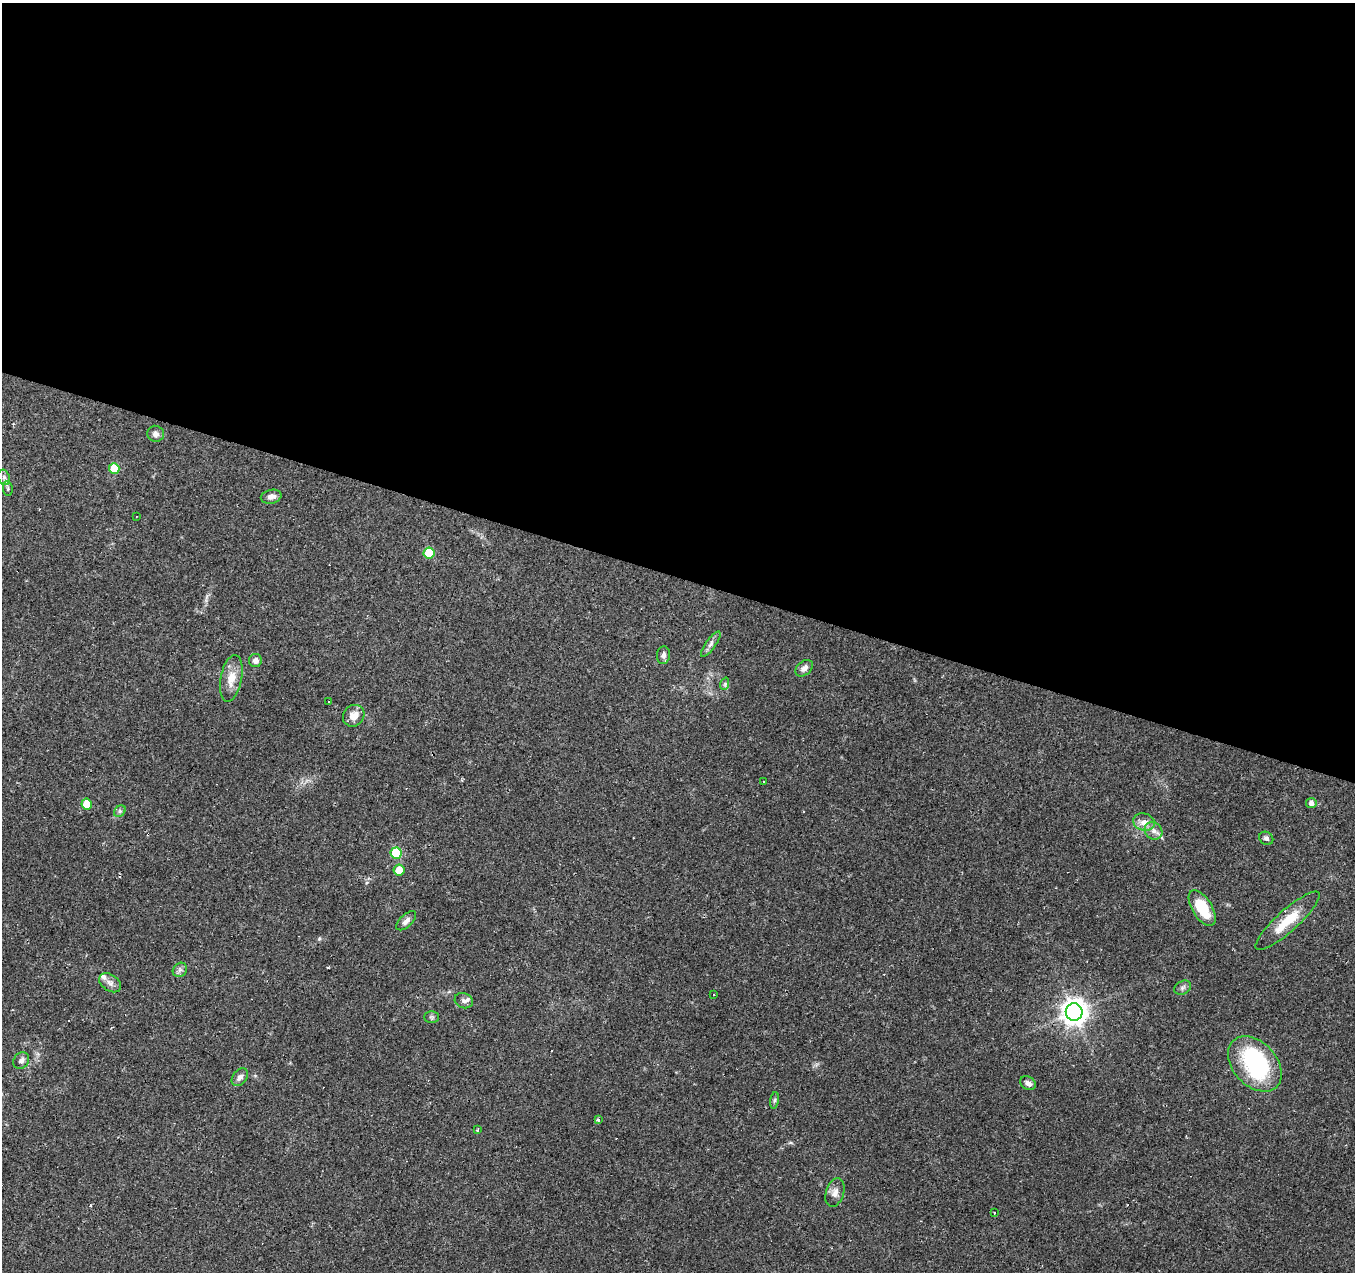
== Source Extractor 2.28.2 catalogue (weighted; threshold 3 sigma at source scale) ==
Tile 3 of 4 x 4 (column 3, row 1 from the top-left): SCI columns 2706-4058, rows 4022-5291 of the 5415 x 5566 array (HDU 1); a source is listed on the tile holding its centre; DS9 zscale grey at full resolution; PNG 1357 x 1274 px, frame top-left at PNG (2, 3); each listed source drawn as its Kron ellipse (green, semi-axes under 4 px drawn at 4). Shown black and unused: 45% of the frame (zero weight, under 2 of 3 exposures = <1% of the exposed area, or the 3 px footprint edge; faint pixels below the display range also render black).
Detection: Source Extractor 2.28.2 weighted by HDU 2 'WHT'; one run over the whole footprint, this tile lists its part. Background 0.0886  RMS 0.0067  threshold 0.0302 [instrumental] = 3 sigma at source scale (4.5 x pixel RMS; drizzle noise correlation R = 1.50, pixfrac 1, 0.0396/0.0396 arcsec/px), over >= 5 px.
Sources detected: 55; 1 inside a brighter object's white glare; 10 cosmic-ray / hot-pixel residue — neither listed nor drawn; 1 inside a brighter listed object's ellipse — not listed separately; the other 43 listed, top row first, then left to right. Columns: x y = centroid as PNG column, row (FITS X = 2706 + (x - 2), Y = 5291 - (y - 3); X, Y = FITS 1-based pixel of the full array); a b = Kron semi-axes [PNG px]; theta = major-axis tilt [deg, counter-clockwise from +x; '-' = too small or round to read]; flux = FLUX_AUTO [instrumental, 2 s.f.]
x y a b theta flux
156 434 8 8 - 2.8
114 468 5 5 - 20
4 477 8 6 -70 1.7
8 489 7 5 -84 1.2
271 497 10 7 13 3.6
136 517 2 2 - 0.45
429 553 5 5 - 23
711 644 15 5 54 2.6
663 655 9 6 83 2.7
255 661 6 6 - 2.9
804 668 10 7 40 3.3
231 678 24 10 79 10
724 684 6 4 69 1.2
329 702 3 2 - 0.89
354 716 11 10 - 6.7
763 782 3 2 - 0.87
1311 803 5 5 - 3.3
87 804 5 5 - 12
120 811 6 5 - 1.3
1144 822 11 8 -18 4.4
1153 831 9 8 - 3.6
1266 838 7 6 - 1.9
396 853 6 5 - 33
399 870 5 5 - 8.8
1202 908 20 9 -58 25
406 921 12 6 44 3.2
1287 921 42 11 42 20
180 970 8 6 45 2.1
110 983 12 8 -34 3.3
1183 988 9 6 27 1.9
714 995 3 2 - 0.86
464 1001 9 7 -24 2.5
1074 1012 9 8 - 680
431 1017 7 6 - 1.3
21 1060 9 7 49 2.8
1255 1064 32 21 -47 73
240 1077 10 7 50 2.7
1028 1083 8 6 -34 3
774 1100 8 4 81 1.3
598 1120 4 3 - 1.5
477 1130 3 3 - 1.1
835 1193 15 9 72 4.4
994 1213 3 2 - 0.52